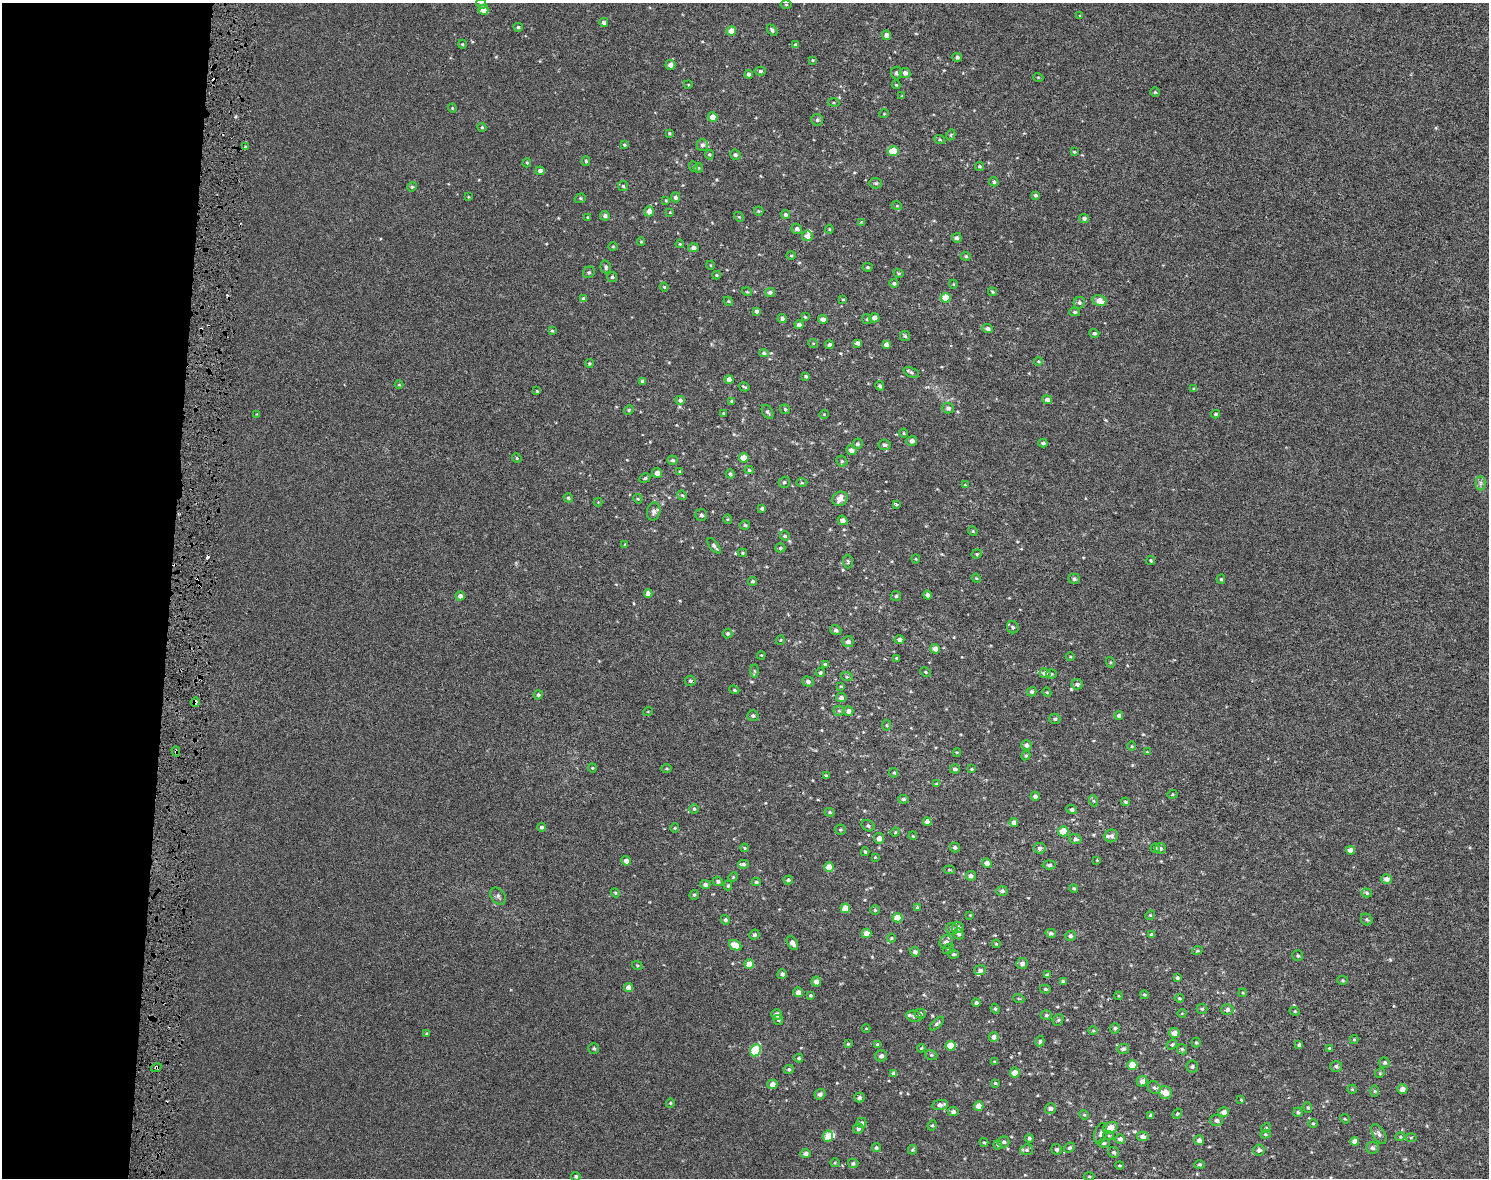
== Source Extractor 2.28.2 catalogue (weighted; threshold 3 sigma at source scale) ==
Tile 4 of 3 x 4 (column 1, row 2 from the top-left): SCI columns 286-1772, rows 2355-3530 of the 4975 x 4717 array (HDU 1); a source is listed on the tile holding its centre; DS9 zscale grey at full resolution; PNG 1491 x 1180 px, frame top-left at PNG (2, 3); each listed source drawn as its Kron ellipse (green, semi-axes under 4 px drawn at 4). Shown black and unused: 11% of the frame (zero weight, under 3 of 6 exposures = <1% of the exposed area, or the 3 px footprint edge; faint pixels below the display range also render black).
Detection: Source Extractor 2.28.2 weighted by HDU 2 'WHT'; one run over the whole footprint, this tile lists its part. Background -2.74e-05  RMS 0.0023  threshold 0.00955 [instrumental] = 3 sigma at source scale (4.09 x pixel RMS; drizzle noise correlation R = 1.36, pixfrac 0.8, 0.0396/0.0396 arcsec/px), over >= 5 px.
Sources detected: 446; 7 cosmic-ray / hot-pixel residue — neither listed nor drawn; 9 inside a brighter listed object's ellipse — not listed separately; the other 430 listed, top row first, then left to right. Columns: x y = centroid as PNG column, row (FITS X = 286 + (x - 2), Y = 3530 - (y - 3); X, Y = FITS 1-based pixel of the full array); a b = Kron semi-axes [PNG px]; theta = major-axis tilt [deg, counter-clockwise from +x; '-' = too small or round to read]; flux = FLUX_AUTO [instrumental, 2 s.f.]
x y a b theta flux
481 4 5 4 - 0.35
786 5 5 3 - 0.2
483 10 5 5 - 1.7
1080 16 4 4 - 0.2
604 22 4 4 - 0.72
518 27 4 4 - 0.37
772 30 6 4 -49 0.48
731 31 5 4 - 2.3
886 35 5 4 - 1.3
462 44 4 4 - 0.23
796 45 4 4 - 0.44
957 57 5 4 - 0.43
812 60 4 4 - 0.22
670 65 5 5 - 1.1
760 71 5 4 - 0.4
896 73 6 5 - 0.5
905 73 5 5 - 0.76
749 74 4 4 - 0.75
1038 77 5 3 - 0.18
688 84 4 3 - 0.16
896 85 4 4 - 0.2
1155 92 4 4 - 0.25
902 96 3 3 - 0.19
834 102 5 3 - 0.22
452 108 4 4 - 0.2
884 114 5 3 - 0.16
712 117 5 5 - 2.1
817 120 6 6 - 0.4
482 127 4 4 - 0.27
669 133 4 4 - 0.19
951 135 6 4 61 0.26
940 140 5 3 - 0.23
624 145 4 3 - 0.25
702 145 6 6 - 0.64
245 147 3 3 - 0.28
893 151 5 4 - 4.2
1074 152 4 4 - 0.28
709 155 5 4 - 0.27
735 155 5 5 - 0.44
586 161 5 4 - 0.36
527 163 5 4 - 0.29
979 166 5 4 - 0.34
694 167 5 3 - 0.21
698 168 5 4 - 0.24
540 171 4 4 - 0.86
994 182 5 4 - 0.39
876 183 6 5 - 0.41
623 186 5 5 - 0.33
412 187 5 4 - 0.29
1036 195 4 3 - 0.39
468 197 4 3 - 0.16
676 197 5 4 - 0.57
580 198 5 4 - 0.3
666 200 4 3 - 0.19
897 206 5 3 - 0.21
649 211 5 5 - 1.4
759 211 5 4 - 0.24
670 212 3 3 - 0.16
785 215 4 4 - 0.64
605 216 5 5 - 0.69
588 217 3 3 - 0.18
739 217 5 4 - 0.23
1084 218 5 4 - 0.51
861 222 4 3 - 0.15
797 229 5 5 - 0.82
829 229 4 4 - 0.23
807 236 5 5 - 1.2
957 238 5 4 - 0.52
641 242 4 4 - 0.21
680 244 4 4 - 0.22
613 247 5 3 - 0.19
693 248 5 4 - 0.81
791 255 5 3 - 0.19
966 256 5 4 - 0.28
710 265 4 3 - 0.16
606 267 7 5 -76 0.51
867 267 5 4 - 0.3
589 272 6 5 - 0.36
899 273 5 4 - 0.29
716 275 4 4 - 0.24
612 277 5 5 - 0.35
894 283 4 4 - 0.42
953 284 4 3 - 0.15
664 287 4 3 - 0.22
747 292 5 3 - 0.2
770 292 5 4 - 0.54
992 292 5 4 - 0.28
946 298 5 5 - 3.4
584 299 4 4 - 0.73
843 299 4 2 - 0.14
728 301 5 4 - 0.21
1099 301 7 5 -15 2.1
1079 303 6 5 - 0.46
757 311 4 4 - 0.55
1075 312 5 4 - 0.38
805 317 4 3 - 0.2
782 318 4 4 - 0.49
874 318 5 4 - 1.1
823 319 5 4 - 0.89
867 319 5 4 - 0.28
799 325 4 4 - 0.85
988 329 5 4 - 0.81
552 331 4 3 - 0.27
1094 333 5 4 - 0.4
905 336 5 5 - 0.35
813 343 5 3 - 0.18
857 343 4 4 - 0.63
829 345 4 3 - 0.51
886 345 4 4 - 1.1
764 353 5 4 - 0.36
1038 361 4 3 - 0.2
589 363 4 4 - 0.25
911 372 8 4 -23 0.45
806 376 3 3 - 0.36
729 379 4 4 - 1.5
642 381 4 4 - 0.28
399 385 4 3 - 0.16
880 386 5 4 - 0.41
744 387 5 2 - 0.25
1194 389 4 4 - 0.3
537 391 3 3 - 0.16
1047 399 5 4 - 0.71
680 400 4 4 - 0.55
732 401 4 3 - 0.25
948 408 5 5 - 0.61
785 409 5 5 - 0.32
629 410 5 4 - 0.27
768 412 8 5 -59 0.45
723 413 3 3 - 0.24
257 414 4 3 - 0.16
824 414 5 3 - 0.17
1215 414 4 3 - 0.3
904 433 4 3 - 0.18
911 441 5 5 - 0.74
1043 443 4 3 - 0.46
857 444 5 5 - 0.33
885 445 6 5 - 0.55
851 450 5 4 - 0.81
517 458 5 4 - 0.28
744 458 5 4 - 2.2
672 460 5 4 - 0.42
842 461 6 5 - 0.38
749 470 4 4 - 0.27
680 471 3 3 - 0.21
657 473 5 4 - 1.1
730 474 4 4 - 0.48
645 478 6 4 28 0.31
784 482 5 5 - 0.42
802 483 6 3 -1 0.25
1480 483 7 5 90 0.56
965 485 4 4 - 0.17
682 495 5 4 - 0.26
568 498 5 4 - 0.32
638 499 5 4 - 0.23
840 499 8 7 - 1.6
598 502 4 4 - 0.17
896 504 3 3 - 0.43
762 508 4 3 - 0.41
654 512 9 6 79 0.67
701 515 6 5 - 0.59
727 519 5 3 - 0.21
842 520 5 4 - 1.1
745 525 5 4 - 0.36
973 531 5 4 - 0.23
785 536 5 4 - 0.33
625 545 4 4 - 0.21
714 546 9 4 -53 0.59
780 548 5 4 - 0.32
742 553 5 4 - 0.24
977 554 5 4 - 0.25
916 559 4 4 - 0.21
1151 560 4 4 - 0.3
848 561 7 5 -88 0.34
976 578 5 3 - 0.23
1074 579 6 5 - 0.48
1221 579 4 4 - 0.31
753 581 4 4 - 0.3
648 593 4 4 - 1.2
927 595 4 4 - 0.61
460 596 4 4 - 0.97
896 596 5 5 - 0.3
1013 627 6 5 - 0.42
836 630 6 5 - 0.48
728 634 5 5 - 0.37
780 640 4 4 - 0.21
899 640 5 4 - 0.57
848 642 6 5 - 0.73
935 649 5 4 - 1
761 655 4 3 - 0.21
1070 657 4 3 - 0.18
897 658 3 3 - 0.26
1110 662 5 3 - 0.25
825 664 4 3 - 0.56
754 671 6 4 -88 0.29
926 672 5 4 - 0.27
820 673 5 4 - 0.3
1045 673 5 5 - 1.1
1051 674 5 4 - 0.27
847 677 6 3 -18 0.27
690 681 5 5 - 0.37
808 682 6 5 - 0.69
1077 684 5 5 - 0.69
841 686 4 3 - 0.21
734 690 5 4 - 0.28
1032 692 5 4 - 0.45
1047 692 5 4 - 0.19
538 695 4 4 - 0.47
841 698 5 4 - 0.73
195 702 5 4 - 0.7
648 711 5 3 - 0.16
839 711 5 5 - 0.33
848 711 5 4 - 0.86
753 716 5 5 - 0.46
1119 716 4 4 - 0.89
1055 719 5 5 - 0.38
887 725 5 3 - 0.23
1027 745 5 5 - 0.68
1132 746 5 3 - 0.19
176 751 5 4 - 0.33
957 752 4 3 - 0.19
1147 752 3 3 - 0.16
1026 756 5 4 - 0.29
592 768 4 4 - 0.22
667 769 5 3 - 0.23
955 769 5 4 - 0.48
972 769 3 3 - 0.21
894 773 5 4 - 0.28
826 775 4 3 - 0.31
936 784 4 3 - 0.21
1172 794 5 4 - 0.24
1035 796 4 4 - 0.69
903 799 5 4 - 0.42
1094 801 5 3 - 0.26
1125 802 4 4 - 0.35
694 809 4 4 - 0.31
1072 809 5 4 - 0.53
830 812 5 4 - 0.28
927 822 4 4 - 1.4
1014 822 4 4 - 0.89
868 826 7 5 -33 0.42
541 827 4 4 - 0.43
675 828 4 4 - 0.22
840 829 5 5 - 0.31
1063 831 5 5 - 4.6
895 832 5 4 - 0.22
913 836 4 3 - 0.18
1111 836 7 6 - 0.62
879 838 5 5 - 1.1
1075 839 6 5 - 0.54
955 847 5 5 - 0.41
745 848 4 3 - 0.24
1040 848 6 5 - 0.55
1155 848 4 4 - 0.28
1160 848 5 5 - 0.44
1351 850 4 4 - 1.4
865 852 4 3 - 0.35
875 857 3 3 - 0.18
1097 860 4 3 - 0.17
626 861 5 4 - 1.1
987 863 5 4 - 1.7
743 864 5 4 - 0.46
1049 865 7 4 -4 0.39
829 867 5 5 - 2.2
949 870 5 4 - 0.24
971 876 5 5 - 0.65
733 877 5 4 - 0.25
1386 879 5 4 - 1
788 880 4 4 - 0.49
718 881 5 4 - 0.62
756 882 4 4 - 0.37
705 884 5 4 - 0.53
728 885 5 4 - 0.29
1074 888 4 4 - 0.31
1002 891 5 5 - 0.58
615 893 4 4 - 0.23
1367 893 5 4 - 0.35
694 895 5 4 - 0.34
498 896 9 6 -54 0.61
917 907 4 3 - 0.24
845 908 5 4 - 3
875 910 5 5 - 0.3
970 915 3 3 - 0.14
1150 915 5 4 - 0.25
897 918 5 4 - 3.8
725 920 5 4 - 0.52
1367 920 6 5 - 0.37
958 927 6 6 - 0.97
952 929 6 5 - 0.43
866 933 5 4 - 1.5
1051 933 5 4 - 0.45
958 934 6 5 - 0.52
1151 934 4 3 - 0.43
754 935 5 4 - 0.42
1070 936 5 5 - 0.5
891 938 4 4 - 0.26
946 942 7 6 - 0.75
792 943 7 4 -57 1
996 944 4 4 - 0.24
735 945 6 4 -26 3.2
948 949 6 4 20 0.29
1197 951 5 3 - 0.26
915 952 5 4 - 0.71
953 954 5 4 - 0.37
1298 956 5 5 - 0.29
1022 963 5 5 - 0.77
749 964 5 4 - 2.6
637 965 5 3 - 0.24
980 970 6 5 - 0.62
782 974 5 4 - 0.57
1047 975 4 3 - 0.53
1177 978 4 3 - 0.32
1343 980 5 4 - 0.29
1063 981 4 4 - 0.37
816 982 5 5 - 1.2
629 987 5 4 - 1.4
1045 989 5 4 - 0.3
798 992 5 5 - 1.1
1243 993 4 3 - 0.2
1144 994 4 3 - 0.26
810 995 3 3 - 0.29
1118 996 4 3 - 0.18
1179 998 5 4 - 0.27
1019 999 5 3 - 0.2
976 1003 4 4 - 0.5
995 1009 5 4 - 0.3
1202 1009 5 5 - 0.32
1227 1010 6 5 - 0.68
1295 1011 5 4 - 0.26
1182 1013 5 3 - 0.17
776 1014 5 5 - 0.97
920 1014 5 5 - 0.52
1046 1015 6 5 - 0.38
914 1016 8 5 -11 0.57
778 1020 5 5 - 0.36
1058 1020 6 5 - 0.33
937 1023 9 4 44 0.42
866 1028 4 3 - 0.16
1115 1028 5 5 - 0.38
1093 1031 5 3 - 0.19
427 1033 4 3 - 0.24
1174 1033 5 5 - 1.5
994 1037 5 5 - 0.85
1354 1039 4 4 - 0.27
1040 1041 5 4 - 0.31
1196 1042 5 4 - 0.27
848 1044 4 4 - 0.26
877 1044 4 4 - 0.28
1172 1045 5 4 - 0.34
1299 1045 4 4 - 0.43
951 1046 5 5 - 4
594 1048 5 5 - 0.42
921 1048 4 3 - 0.21
1330 1048 3 3 - 0.29
1123 1049 6 5 - 0.62
1182 1049 6 4 -46 0.3
755 1050 6 5 - 9.7
931 1055 6 4 -20 0.32
881 1056 6 5 - 0.89
799 1058 4 4 - 0.31
995 1062 4 3 - 0.27
1385 1063 5 5 - 0.43
1132 1065 5 5 - 3.4
1192 1066 6 6 - 0.47
1336 1066 6 5 - 0.46
156 1068 5 4 - 0.48
789 1069 5 4 - 0.35
894 1073 4 4 - 0.72
1015 1073 5 5 - 1.7
1380 1073 5 4 - 0.25
1142 1081 5 5 - 1
995 1083 4 3 - 0.22
772 1084 5 4 - 1.3
1154 1088 7 5 -42 0.5
1352 1089 5 4 - 0.24
1402 1089 5 5 - 1.3
1375 1091 6 4 -90 0.22
1165 1093 6 6 - 2
820 1094 5 5 - 0.76
859 1097 5 4 - 0.61
1241 1100 4 2 - 0.14
670 1103 4 4 - 0.27
940 1105 8 5 7 0.94
979 1106 5 4 - 1.8
1308 1107 5 4 - 0.26
1050 1108 5 5 - 0.73
953 1112 5 4 - 0.69
1224 1112 5 5 - 0.97
1298 1112 5 4 - 0.38
1177 1114 5 4 - 0.25
1084 1115 5 4 - 0.25
1151 1116 4 4 - 0.45
1345 1119 5 4 - 0.22
1217 1120 6 5 - 0.64
862 1123 5 5 - 0.58
1313 1123 4 3 - 0.21
932 1125 5 4 - 0.3
858 1128 5 5 - 0.57
1110 1128 8 5 24 2.6
1266 1128 5 4 - 0.28
1101 1134 11 6 74 0.76
1265 1134 5 4 - 0.34
1379 1134 11 6 -60 0.73
828 1136 6 5 - 3.1
1109 1136 5 3 - 0.21
1143 1136 6 4 -9 0.72
1400 1137 5 3 - 0.21
1411 1137 5 3 - 0.21
1029 1138 4 4 - 0.37
1120 1139 5 5 - 0.79
1199 1140 5 4 - 0.99
1355 1141 4 4 - 1.4
984 1142 4 4 - 0.25
1004 1142 5 5 - 0.54
1104 1143 6 4 0 0.39
998 1145 5 4 - 0.24
876 1148 4 4 - 0.36
1069 1148 6 4 43 0.41
1372 1148 6 6 - 0.55
1057 1149 6 5 - 0.45
913 1150 5 4 - 0.27
1027 1150 6 5 - 0.47
1259 1150 6 5 - 0.7
1114 1152 6 5 - 0.42
806 1153 5 5 - 0.89
835 1163 5 4 - 0.24
853 1163 5 4 - 0.46
1119 1165 4 3 - 0.26
1199 1165 5 4 - 0.28
576 1176 4 4 - 0.4
1089 1177 5 3 - 0.24
Overlapping masked pixels (flux is a lower limit): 3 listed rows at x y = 195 702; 176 751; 156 1068